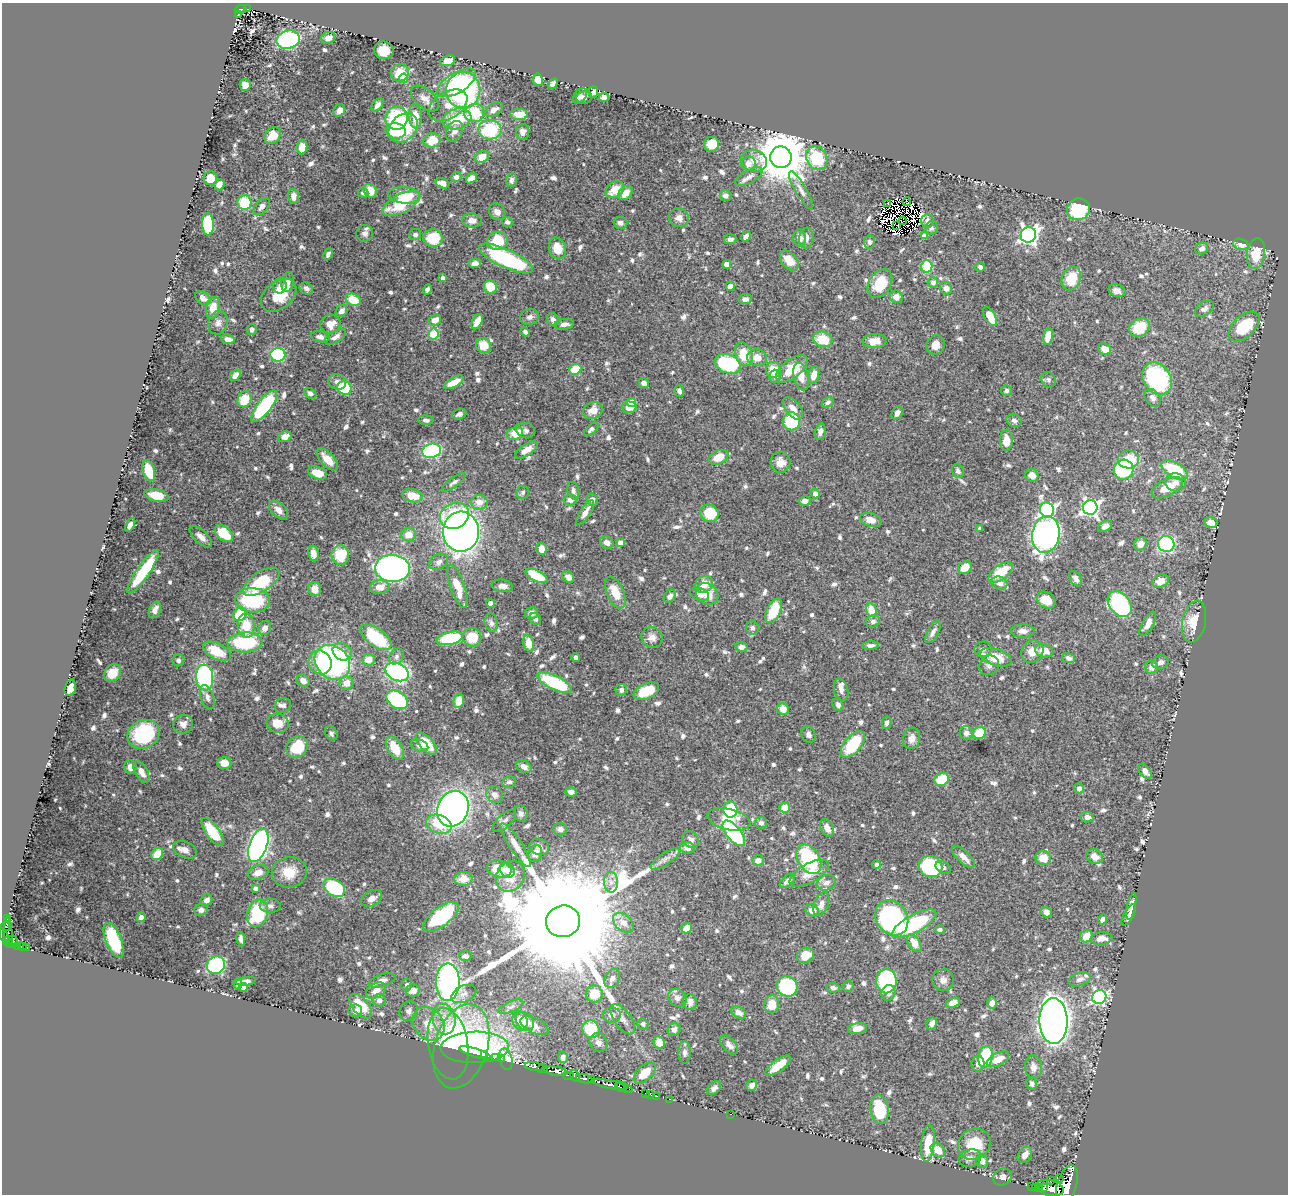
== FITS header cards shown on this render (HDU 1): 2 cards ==
NAXIS1  =                 1286
NAXIS2  =                 1192

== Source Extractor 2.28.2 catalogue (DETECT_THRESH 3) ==
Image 1286 x 1192 px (HDU 1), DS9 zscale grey, 1 PNG px = 1 image px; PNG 1290 x 1196 px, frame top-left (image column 1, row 1192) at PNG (2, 3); each listed source drawn as its Kron ellipse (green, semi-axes under 4 px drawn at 4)
Background 0.397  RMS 0.01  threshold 0.0312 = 3 sigma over >= 5 px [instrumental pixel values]
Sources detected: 883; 11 with non-positive FLUX_AUTO (blend fragments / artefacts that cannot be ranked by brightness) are neither listed nor drawn; of the other 872, the 500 brightest by FLUX_AUTO listed and drawn (372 fainter detections omitted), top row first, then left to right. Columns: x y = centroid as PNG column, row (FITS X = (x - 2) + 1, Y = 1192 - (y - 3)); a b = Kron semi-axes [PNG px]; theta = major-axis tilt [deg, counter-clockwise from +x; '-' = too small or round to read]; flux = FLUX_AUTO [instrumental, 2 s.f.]
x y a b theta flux
241 9 6 4 8 41
248 9 3 2 - 2.7
238 14 3 2 - 8.9
328 38 7 5 19 4.8
288 40 12 9 15 97
384 50 10 9 - 14
448 61 8 5 21 8.3
400 73 9 8 - 15
404 78 5 4 - 13
538 80 6 5 - 8.3
457 83 22 10 31 38
553 84 6 4 49 3.2
245 85 6 5 - 5.6
463 90 18 17 - 140
593 92 6 4 87 2.6
580 96 9 5 51 2.8
584 97 8 6 10 2.6
604 97 5 4 - 3.5
425 99 16 9 -41 6.2
377 105 7 5 51 3
448 105 21 13 31 13
339 110 6 5 - 4.5
494 110 10 6 31 5
474 113 10 9 - 27
519 115 9 5 -2 11
415 116 12 6 -86 12
396 118 12 11 - 60
457 119 14 10 15 26
403 128 16 12 45 50
490 130 12 9 -4 47
396 131 10 8 -4 22
454 131 11 8 61 4.9
523 132 8 6 85 4.3
273 136 9 7 48 14
432 140 8 7 - 17
711 144 7 7 - 13
302 147 7 5 84 11
482 157 7 5 29 11
781 157 11 10 - 4100
817 158 12 10 -61 35
754 161 13 11 -17 6
748 164 7 7 - 6.2
456 177 5 5 - 3.5
749 177 15 6 29 4.1
210 178 7 6 - 8.3
471 178 6 4 38 4.4
511 180 7 5 76 2.5
442 183 7 5 -18 6.9
219 185 6 5 - 6
615 190 10 7 34 13
801 190 22 5 -60 4.2
370 191 7 6 - 10
363 193 5 5 - 2.1
625 193 8 6 45 8.3
404 195 16 8 -5 16
726 195 6 5 - 3.2
293 196 7 5 -86 4.6
907 202 4 2 - 2.4
244 203 7 7 - 25
401 204 20 9 27 29
888 204 3 2 - 3.3
262 207 10 6 49 3.3
1078 209 11 10 - 48
497 212 9 7 -46 3.9
679 218 10 9 - 4.8
472 220 10 7 -6 5.6
903 221 4 2 - 2.1
927 221 7 6 - 2.8
507 222 5 5 - 2.2
620 223 7 6 - 3.1
208 224 11 6 -88 46
897 225 3 2 - 3.5
931 228 7 6 - 2.1
365 233 8 8 - 3.1
415 235 6 5 - 2.5
1028 235 8 7 - 260
746 236 5 4 - 2.5
924 236 4 4 - 5.8
433 238 9 9 - 33
800 238 8 6 -83 5.1
806 238 10 7 85 4.1
730 239 6 5 - 2.7
497 241 10 9 - 20
869 242 6 5 - 2.2
1241 244 8 5 -16 6.4
557 248 11 8 -73 11
1202 248 7 5 31 3.2
328 254 6 4 64 2.1
1256 254 16 9 81 18
506 259 29 9 -25 73
789 261 11 7 -49 8.7
475 263 6 4 8 3.6
727 264 4 4 - 11
927 266 6 5 - 32
980 267 5 4 - 2.9
443 278 4 4 - 2.9
1071 278 12 9 68 18
287 282 10 6 79 3.2
933 282 5 5 - 3.4
880 284 15 11 57 23
280 286 8 6 79 3
730 286 4 4 - 4.2
490 287 7 6 - 15
306 288 7 5 -30 2.4
946 288 6 6 - 4.1
427 289 5 4 - 2.4
1117 291 8 6 -21 3.6
279 295 20 13 40 20
896 297 6 6 - 5.1
203 298 8 6 -38 4.1
745 299 7 5 9 2.7
353 300 8 5 -27 17
213 308 11 6 76 10
1204 309 10 6 34 2.9
341 311 6 5 - 3.6
530 317 9 8 - 3.3
990 317 11 5 -61 11
435 320 6 5 - 7.6
553 320 7 5 -61 3.2
477 322 8 5 63 6.9
218 323 12 9 72 4.3
330 324 10 9 - 7.9
564 324 9 5 7 4
1139 327 11 8 36 25
1244 327 18 10 43 35
252 329 5 5 - 2.1
525 332 4 4 - 2.1
433 334 5 5 - 32
1048 336 8 5 80 11
320 337 9 5 -9 3.2
335 337 12 5 31 3.5
228 339 7 5 -9 5
823 339 10 7 -20 19
875 341 12 7 1 9.8
483 345 8 7 - 12
936 345 10 9 - 6.6
1105 349 7 5 -26 7.5
744 354 12 8 -71 17
278 355 7 7 - 44
757 358 10 8 -12 7.9
728 364 13 9 -23 59
575 369 6 5 - 21
792 369 18 9 38 21
773 370 8 7 - 13
235 375 6 4 53 4.7
814 375 9 5 75 7.2
775 376 6 6 - 2.7
801 376 14 7 -76 8.4
1157 379 17 13 -55 91
1048 380 8 6 -63 2.3
337 382 9 7 -24 3.5
454 382 11 5 29 8.6
644 383 5 4 - 2.8
344 388 7 6 - 29
679 391 6 4 -74 2.5
1006 391 5 5 - 2.2
310 393 6 5 - 2.3
1153 398 10 7 -53 3.1
244 399 8 6 65 17
631 402 4 4 - 20
828 402 6 5 - 2.1
264 406 19 7 52 73
629 407 7 5 -1 8.9
793 408 13 7 -50 6.2
593 410 10 8 26 7.2
897 413 7 5 60 3.7
459 414 7 5 20 2.6
426 420 7 5 -3 2.2
1014 420 8 6 -26 2.8
791 421 9 8 - 47
591 429 9 4 43 2.3
526 430 9 7 -15 2.5
820 432 8 5 77 4
515 433 8 6 23 14
285 437 7 5 24 5.9
1006 440 10 6 89 7.6
526 450 13 5 33 6
432 451 9 7 11 88
719 457 10 6 27 13
327 459 14 6 -47 8.4
1128 459 10 9 - 17
780 462 10 10 - 5.7
1124 470 10 9 - 55
1175 470 15 7 -28 41
149 471 11 6 -74 18
958 471 7 5 -64 2.4
318 473 10 6 -21 9.1
1032 475 7 6 - 6
453 482 14 4 36 2.3
1176 482 10 9 - 4.4
1167 488 17 8 27 12
573 491 9 5 -74 2.4
523 492 6 6 - 2.1
815 494 5 4 - 5.7
157 495 12 6 -12 11
412 496 10 6 -12 14
570 500 7 5 6 4.5
592 500 6 5 - 3.2
805 501 6 4 -3 4.1
479 502 8 7 - 6.3
1090 507 7 7 - 210
278 510 11 7 -44 5.2
1047 510 7 7 - 140
585 512 14 5 57 5.3
709 513 9 8 - 21
454 516 15 12 29 36
871 520 11 6 -17 6.7
1211 523 6 5 - 6.6
130 525 7 4 61 3.4
1105 526 7 5 33 3.3
980 528 4 4 - 2.6
461 532 20 18 86 480
224 534 10 6 -42 23
409 535 7 7 - 9.5
1046 535 18 13 79 250
201 537 14 6 -44 4.8
607 543 7 6 - 4.3
620 543 4 4 - 6
1140 544 7 6 - 6.1
1166 544 8 8 - 110
541 549 6 5 - 7.1
313 553 8 5 -80 6.4
340 555 10 9 - 23
439 562 10 7 33 3
392 568 17 13 -4 250
965 568 7 6 - 11
143 572 26 6 55 34
1000 572 14 7 36 19
536 576 12 5 -28 25
568 577 6 5 - 4.4
1076 579 8 5 -60 3.1
1161 581 8 6 21 7.9
261 582 20 9 34 34
999 583 8 6 -18 4.7
704 584 9 8 - 11
457 586 22 7 -71 15
502 586 10 6 -7 4.4
380 587 10 7 7 7.2
315 589 7 6 - 5.8
615 592 17 8 -67 14
700 594 10 6 -20 4.8
707 594 12 10 -39 11
670 596 7 5 54 3.4
253 600 17 12 -3 51
1046 600 10 7 -35 12
490 603 4 4 - 7.2
1120 604 14 10 -51 100
155 610 9 5 64 3.9
871 610 7 5 -77 14
774 611 13 7 63 24
531 613 6 6 - 4.1
240 614 7 6 - 29
535 619 6 5 - 2.5
873 621 7 6 - 2.5
1194 621 21 11 79 16
491 623 9 6 -79 2.6
1148 624 13 5 60 6.2
246 626 12 8 -84 18
265 628 7 6 - 3.5
752 628 7 6 - 2.4
1023 631 12 7 0 4.2
933 632 12 5 61 3.4
376 637 18 9 -36 42
472 637 9 9 - 18
652 637 11 10 - 4.7
450 638 13 6 12 53
245 642 17 10 3 50
529 643 8 5 -77 11
870 645 8 4 5 2.3
741 647 6 5 - 3.4
983 649 8 7 - 2.7
217 651 15 8 -27 18
1032 651 12 10 45 7.9
1044 651 9 6 -11 8.1
342 652 10 8 -36 8.7
396 656 8 7 - 2.6
996 657 16 8 -18 17
576 658 4 4 - 2.4
1069 658 7 5 -18 3
178 660 6 6 - 2.3
368 660 6 6 - 7.9
320 662 12 11 - 13
332 662 19 16 -42 160
1160 662 8 6 17 3.3
989 665 10 9 - 3.7
1152 667 7 6 - 4.6
397 672 12 8 -27 140
113 673 9 7 51 11
205 677 13 8 -84 100
303 681 7 5 -34 4.6
346 683 7 6 - 8.2
555 683 19 7 -25 48
70 688 8 5 74 6.9
621 690 6 6 - 2.6
841 690 11 7 -77 3.8
646 691 13 7 24 19
207 697 12 6 -73 3.7
397 700 12 8 -33 76
459 701 7 5 75 13
283 705 8 7 - 2
838 705 6 5 - 2.7
783 709 6 5 - 7.8
278 723 11 9 -15 9.5
886 723 6 5 - 2.4
183 724 10 9 - 4.1
331 733 7 5 -54 2.2
966 733 7 6 - 3.3
979 733 6 6 - 18
143 734 16 14 26 59
808 735 8 7 - 2.6
912 738 11 8 75 5
426 744 13 6 -48 22
853 745 16 8 51 38
419 746 9 6 -19 3.4
297 747 12 10 41 24
395 748 13 7 -59 16
224 763 7 6 - 6.5
130 767 7 6 - 4.9
524 767 8 6 -30 4.2
1145 771 9 5 -51 4.1
141 772 12 6 -61 5.5
942 779 7 6 - 22
509 782 7 5 10 2.1
1079 788 5 5 - 3.5
571 792 6 4 -5 3.6
495 795 9 8 - 3.5
785 808 5 5 - 17
453 809 18 15 65 440
730 809 8 7 - 45
521 814 8 7 - 2.4
1087 817 7 5 -2 2.8
729 819 22 10 -13 12
504 821 15 6 42 2.9
761 823 6 5 - 2.7
439 824 13 9 -21 17
827 828 9 6 -61 5.3
560 829 7 6 - 3
212 832 16 6 -54 22
734 833 15 7 -51 69
691 840 9 7 -48 3.3
258 845 17 9 69 280
516 845 26 6 -57 7.2
539 847 10 8 -14 3.8
687 848 7 6 - 4
185 850 12 8 -24 4.6
535 853 8 6 66 5.5
157 854 7 5 48 12
963 857 15 6 -44 7.4
1095 857 9 7 -28 5.4
1043 858 7 7 - 10
665 859 17 6 33 4.1
809 859 16 10 -58 59
758 861 6 5 - 4.5
877 864 4 4 - 2.5
930 867 12 10 -20 69
943 868 8 5 -32 2.2
499 869 12 8 -12 15
507 870 8 6 -55 3.8
258 872 10 7 18 5.9
289 872 17 15 10 14
809 873 22 9 29 11
510 876 16 14 58 13
463 879 9 7 3 8.4
787 881 9 5 41 4.7
611 882 10 7 -87 4.1
826 883 10 7 20 4.3
255 888 4 4 - 2.7
334 888 11 8 -33 57
372 898 11 7 32 5.4
206 900 6 5 - 3
821 904 12 7 68 4.5
270 906 10 7 -2 2.7
1131 906 14 4 78 5.3
201 910 7 6 - 2.7
812 910 7 5 -26 6.1
1046 912 6 5 - 4.8
258 913 14 10 72 44
1129 915 11 5 61 2.8
141 917 5 4 - 3.6
441 917 21 9 38 55
7 918 3 2 - 9.9
892 918 19 15 -53 130
1102 920 5 4 - 2.8
563 921 17 16 - 42000
623 923 12 8 -42 6.6
914 924 24 9 28 64
6 927 4 3 - 32
687 928 5 5 - 9.8
939 930 5 4 - 2.3
8 932 15 4 -85 45
4 936 8 4 -64 170
1086 936 6 5 - 10
1101 938 11 6 6 5.9
241 939 7 4 -79 2.5
114 940 18 7 -67 51
13 942 6 5 - 100
8 943 5 2 - 99
914 943 10 5 -55 11
18 946 3 3 - 26
22 947 5 3 - 70
27 948 3 3 - 45
805 955 9 7 31 11
465 956 6 4 0 3.3
216 965 9 8 - 110
612 978 10 7 60 4
1080 979 11 6 18 3.6
382 980 14 6 16 4.9
943 980 11 10 - 4.1
246 981 10 4 8 3.6
886 981 12 10 88 87
448 982 19 12 89 220
238 984 6 3 80 2.1
407 985 6 5 - 2.2
787 986 11 9 -42 67
848 986 5 5 - 2.3
243 987 5 4 - 2.4
833 988 6 5 - 2
413 990 7 6 - 6.4
376 991 11 7 29 5.7
888 993 8 7 - 3.6
464 994 13 8 25 3.9
594 994 8 8 - 15
1099 997 7 6 - 150
677 998 10 8 -35 3.9
379 1000 6 6 - 3.3
690 1002 8 7 - 4.9
953 1003 7 5 23 5.2
992 1003 6 5 - 4.5
772 1004 9 7 86 12
361 1006 14 8 -49 16
511 1007 13 5 24 2.5
355 1011 7 6 - 3.3
409 1011 10 8 53 3.7
739 1012 8 5 -33 3.9
612 1015 9 7 -2 4.3
444 1019 15 11 -78 11
623 1019 17 8 -54 4.7
520 1021 10 7 -72 8.1
525 1021 10 8 -46 9.3
1054 1021 23 14 -89 900
932 1023 6 5 - 3.4
429 1024 18 14 -52 15
643 1024 5 5 - 2.4
534 1026 15 7 -26 6.3
591 1029 9 8 - 25
674 1029 7 6 - 3
858 1029 9 5 9 6.8
659 1042 6 5 - 11
599 1043 10 8 -58 4.3
448 1044 36 20 -80 38
729 1045 11 6 -48 3.5
461 1046 43 26 73 140
475 1047 34 15 1 97
685 1052 11 6 -90 2.8
475 1053 17 4 -18 34
485 1055 3 3 - 6.2
563 1057 6 4 -84 2.3
985 1057 11 7 79 42
496 1058 3 3 - 6.3
501 1059 3 3 - 6.7
506 1059 11 6 -75 12
998 1059 12 6 27 10
978 1064 8 6 80 3.6
534 1066 9 4 -8 440
778 1066 15 6 37 16
1033 1067 12 8 -83 5.1
542 1069 5 3 - 150
556 1071 12 4 -10 650
645 1073 13 7 43 15
569 1075 6 3 0 60
575 1076 6 4 -54 190
584 1079 8 3 -13 200
591 1079 4 3 - 47
1032 1084 6 5 - 2.3
610 1085 17 3 -12 410
752 1085 6 5 - 2.7
620 1087 6 2 -48 76
625 1088 8 4 -24 67
714 1088 8 5 45 2.8
645 1093 2 2 - 5.7
651 1095 4 3 - 9.9
657 1096 2 2 - 6.8
669 1099 2 2 - 7.3
880 1109 14 9 -83 32
730 1114 3 2 - 110
928 1143 18 6 85 20
974 1144 17 15 38 23
938 1150 8 6 -46 9.6
1025 1155 9 6 55 5.5
970 1158 11 8 17 3.2
982 1161 7 6 - 5.5
1002 1177 10 8 31 3.1
1059 1179 4 2 - 72
1050 1181 3 2 - 54
1067 1185 20 9 74 2200
1032 1186 3 2 - 26
1035 1187 3 2 - 2.7
1039 1188 3 3 - 52
1043 1188 4 3 - 210
1050 1188 14 7 -13 760
At the frame edge (FLAGS 8, measured only in part): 1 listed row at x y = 1067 1185
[372 fainter detections neither listed nor drawn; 11 non-positive-flux detections neither listed nor drawn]